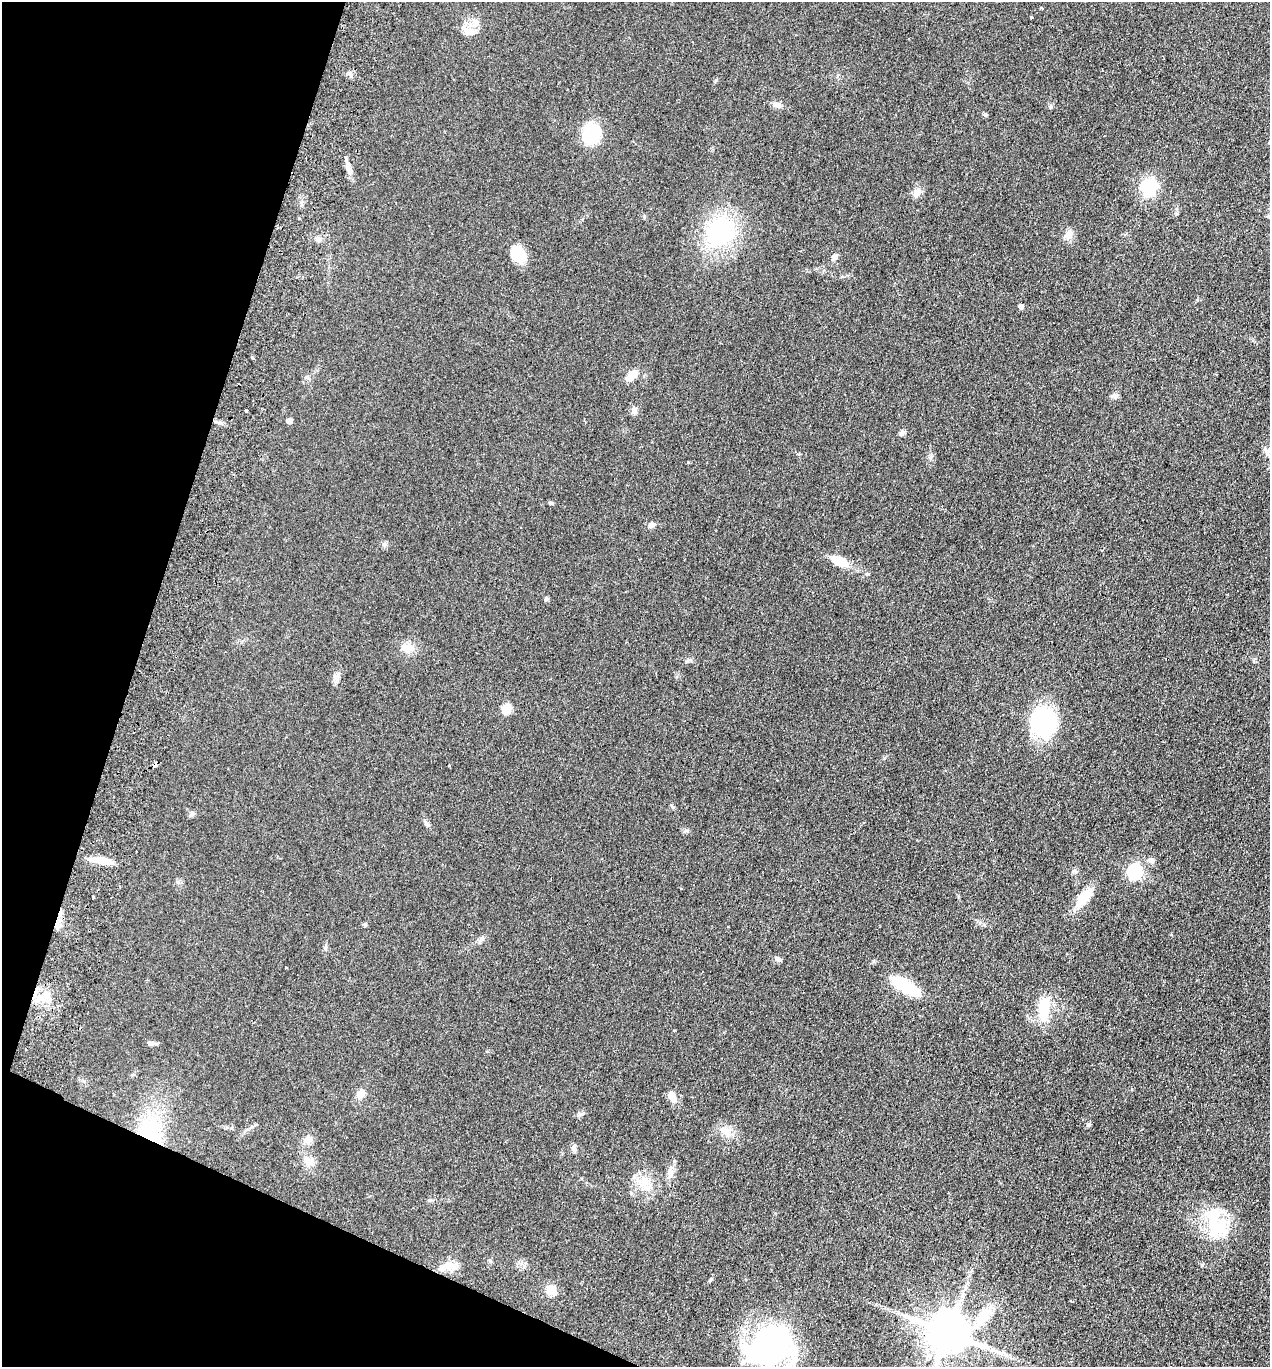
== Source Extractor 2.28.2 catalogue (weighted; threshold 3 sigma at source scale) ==
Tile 9 of 4 x 4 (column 1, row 3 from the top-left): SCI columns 324-1591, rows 1390-2754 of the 5586 x 5508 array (HDU 1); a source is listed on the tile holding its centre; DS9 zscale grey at full resolution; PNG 1272 x 1369 px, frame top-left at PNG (2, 2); no overlay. Shown black and unused: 16% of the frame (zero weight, under 2 of 3 exposures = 3% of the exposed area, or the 3 px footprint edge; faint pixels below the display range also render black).
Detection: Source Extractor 2.28.2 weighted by HDU 2 'WHT'; one run over the whole footprint, this tile lists its part. Background 0.0768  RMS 0.0083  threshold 0.0373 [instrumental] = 3 sigma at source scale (4.5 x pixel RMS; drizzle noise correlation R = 1.50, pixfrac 1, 0.05/0.05 arcsec/px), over >= 5 px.
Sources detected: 73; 3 inside a brighter object's white glare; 5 cosmic-ray / hot-pixel residue — not listed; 2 inside a brighter listed object's ellipse — not listed separately; the other 63 listed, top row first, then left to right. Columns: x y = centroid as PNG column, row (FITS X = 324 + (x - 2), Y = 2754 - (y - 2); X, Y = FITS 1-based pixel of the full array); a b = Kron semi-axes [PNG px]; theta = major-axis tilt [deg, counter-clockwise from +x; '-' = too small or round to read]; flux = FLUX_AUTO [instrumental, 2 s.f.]
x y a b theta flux
1041 7 3 2 - 1.2
1031 17 3 3 - 2.4
475 22 12 8 86 5.7
777 105 12 7 -24 3.7
1050 107 6 4 1 1.2
591 135 14 12 83 59
348 167 17 5 -74 4.5
1148 187 7 7 - 200
917 193 17 8 66 4.9
720 231 25 20 62 110
1068 235 12 11 - 5.2
318 239 7 5 -70 2.1
518 254 20 14 -60 17
834 257 11 6 53 2.8
1021 307 5 4 - 3.5
253 358 3 3 - 6.5
632 375 11 7 45 11
1114 396 9 6 -11 2.6
634 410 9 7 -84 3.4
246 411 3 3 - 5.5
289 421 5 4 - 5.7
902 433 8 6 53 2.3
1267 451 11 8 66 3.6
688 462 4 3 - 0.62
651 525 8 6 28 3.1
385 544 7 4 72 1.6
839 561 23 11 -19 14
546 599 6 5 - 1.4
408 648 16 12 -11 8.4
337 676 12 8 56 3.9
506 710 6 5 - 35
1043 722 26 22 -88 98
672 806 8 4 -48 1.2
191 815 9 5 37 1.8
427 824 9 4 -54 1.9
100 860 29 7 -9 13
1151 860 6 6 - 4.9
1134 872 7 6 - 160
93 897 4 3 - 2.1
1083 897 23 11 50 20
57 925 9 6 -68 4
365 925 5 5 - 1.1
778 959 8 6 -16 2.6
905 986 29 10 -30 44
40 998 11 9 16 9.7
1044 1009 28 12 -89 24
150 1043 9 6 -24 2.2
361 1094 12 10 44 5
672 1097 12 7 -65 8.1
150 1131 37 28 -65 58
727 1132 13 11 -62 7.4
308 1139 11 9 22 5.6
574 1148 11 6 -82 2.4
309 1162 12 10 27 5.5
670 1173 14 8 80 5.7
647 1182 15 11 -84 9.9
1216 1227 36 23 -14 37
450 1266 18 13 -17 9.5
710 1280 7 3 55 1.1
551 1290 12 11 - 9.3
983 1317 29 15 57 21
948 1333 12 11 - 3000
773 1344 51 48 3 130
Overlapping masked pixels (flux is a lower limit): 2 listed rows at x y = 57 925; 150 1131
Isophote crosses this tile's border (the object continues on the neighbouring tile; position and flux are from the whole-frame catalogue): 1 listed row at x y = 773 1344
Unlisted compact peaks at least as high as the median listed source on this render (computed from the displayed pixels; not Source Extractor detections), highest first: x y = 1088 1125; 551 503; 580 1114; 644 216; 868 574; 930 458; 687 661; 482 938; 985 115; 687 830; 716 80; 325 948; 884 758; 1197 300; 674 1030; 1132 1089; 429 1200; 349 73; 984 925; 798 454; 178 882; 286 968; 1076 872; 306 377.